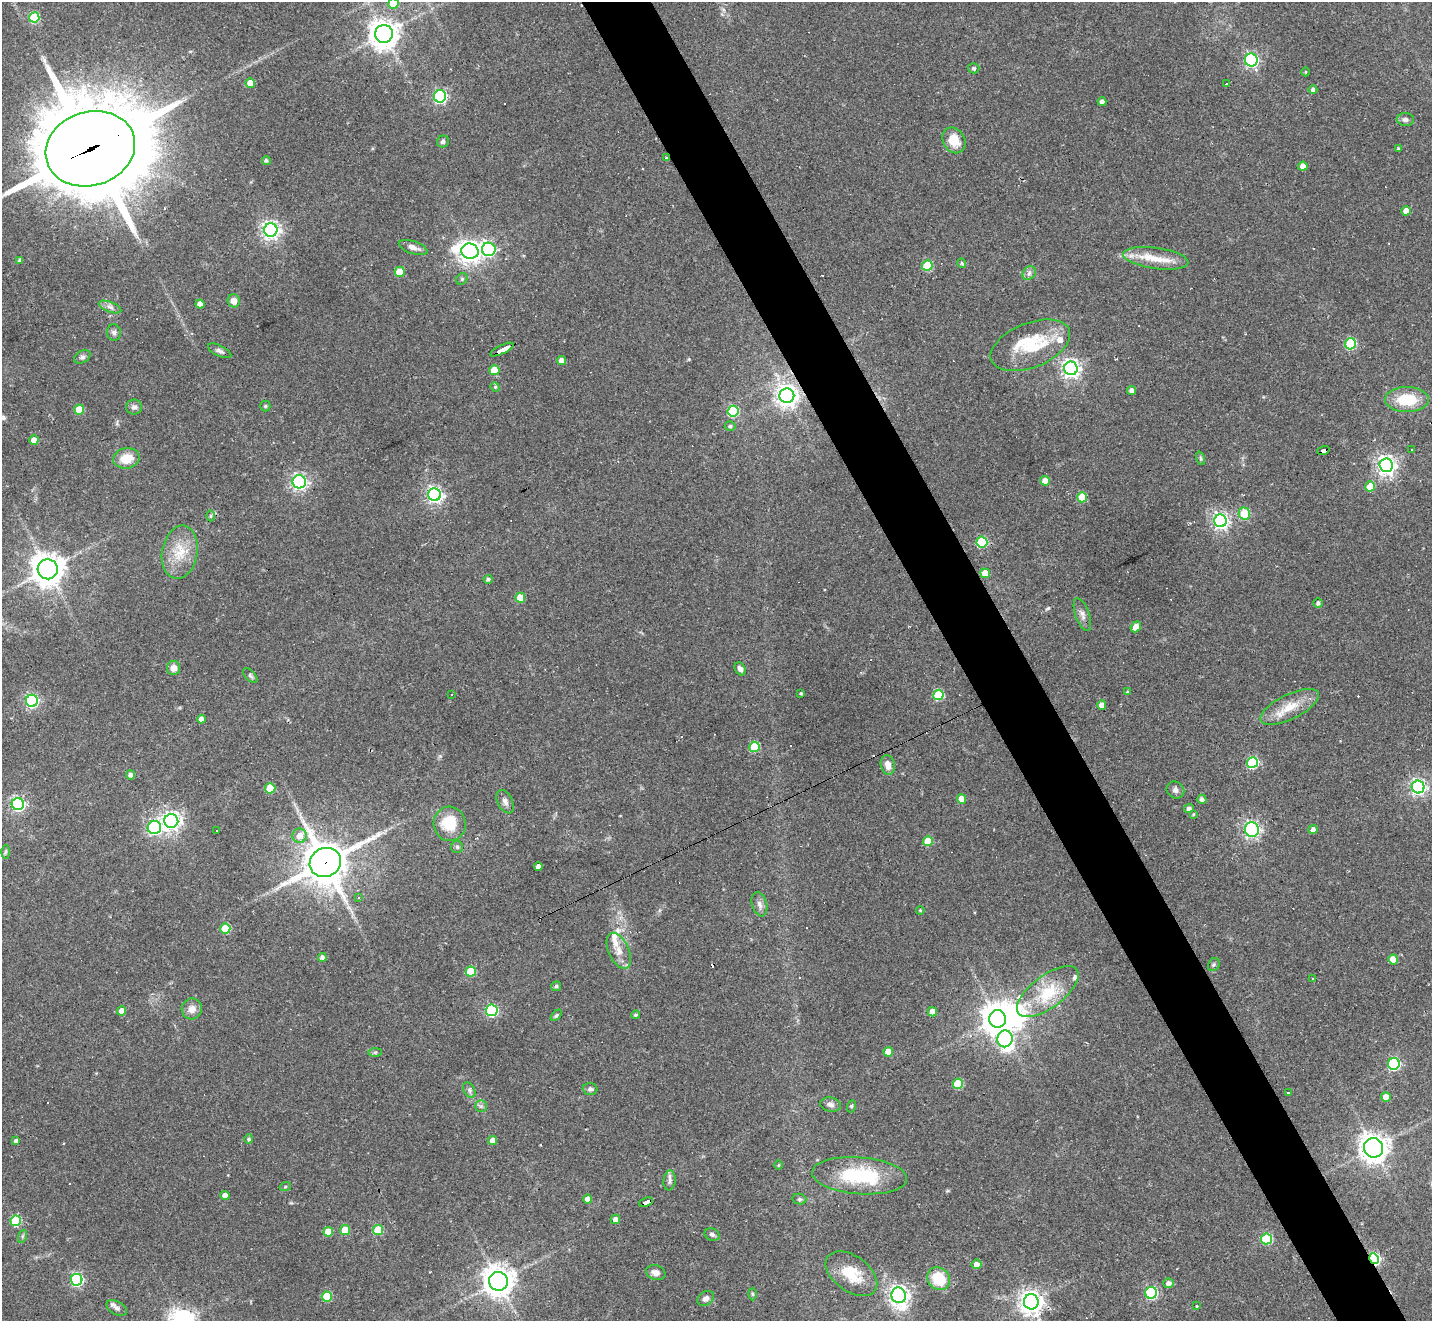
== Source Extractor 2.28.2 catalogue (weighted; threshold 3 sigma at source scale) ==
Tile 6 of 4 x 4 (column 2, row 2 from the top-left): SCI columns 1431-2860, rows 2921-4239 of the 5719 x 5707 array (HDU 1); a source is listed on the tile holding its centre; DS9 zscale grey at full resolution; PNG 1434 x 1323 px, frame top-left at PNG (2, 2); each listed source drawn as its Kron ellipse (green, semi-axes under 4 px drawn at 4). Shown black and unused: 5% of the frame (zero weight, under 2 of 3 exposures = <1% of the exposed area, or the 3 px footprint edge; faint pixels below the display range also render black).
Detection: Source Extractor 2.28.2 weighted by HDU 2 'WHT'; one run over the whole footprint, this tile lists its part. Background 0.0432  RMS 0.005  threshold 0.0224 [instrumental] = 3 sigma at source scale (4.5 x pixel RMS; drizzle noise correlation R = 1.50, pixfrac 1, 0.05/0.05 arcsec/px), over >= 5 px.
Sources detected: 200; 2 inside a brighter object's white glare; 14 cosmic-ray / hot-pixel residue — neither listed nor drawn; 6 inside a brighter listed object's ellipse — not listed separately; the other 178 listed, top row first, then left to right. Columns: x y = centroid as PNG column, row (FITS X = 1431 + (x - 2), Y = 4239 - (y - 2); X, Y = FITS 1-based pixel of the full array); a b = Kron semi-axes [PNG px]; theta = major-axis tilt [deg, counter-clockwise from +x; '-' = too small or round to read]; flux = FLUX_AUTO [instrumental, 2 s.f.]
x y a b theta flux
393 3 5 5 - 14
34 17 5 5 - 31
384 34 9 9 - 630
1251 60 6 6 - 100
974 68 5 5 - 1
1306 72 4 3 - 0.46
250 83 4 4 - 5.4
1227 84 4 3 - 2.2
1313 90 4 4 - 1.6
440 96 6 6 - 88
1102 102 4 4 - 2.1
1405 119 8 6 -2 1.9
954 140 13 11 -59 8.9
443 142 6 5 - 1.4
90 149 45 37 17 6800
1399 149 4 4 - 0.76
667 158 4 3 - 0.65
266 161 4 4 - 0.95
1303 166 4 4 - 4.4
1406 211 4 4 - 6
271 230 6 6 - 210
413 247 15 6 -19 3.1
489 249 7 6 - 78
470 251 9 7 -13 360
1156 258 33 10 -8 12
20 260 4 3 - 1.2
962 263 5 3 - 0.72
927 266 5 5 - 23
400 272 5 5 - 14
1029 273 7 6 - 1.5
462 279 6 5 - 0.89
234 301 6 6 - 3.5
200 304 4 4 - 4.4
110 307 12 5 -21 2.1
114 332 8 7 - 1.5
1351 344 5 5 - 36
1030 345 42 22 22 26
502 350 12 3 26 84
220 351 13 5 -26 1.6
82 357 9 6 29 1.4
561 360 4 4 - 2.9
1071 368 7 6 - 220
494 370 5 5 - 14
495 387 4 4 - 0.54
1132 391 4 4 - 2.4
787 396 7 7 - 350
1407 400 22 12 0 17
265 406 5 5 - 0.7
134 407 8 7 - 1.9
79 410 5 5 - 14
733 411 5 5 - 40
730 426 5 5 - 1
34 440 4 4 - 5.1
1411 449 3 3 - 2.6
1323 450 6 4 18 39
126 458 13 10 10 9.4
1200 458 7 4 -71 0.77
1386 465 7 6 - 250
1045 481 5 5 - 7.7
299 482 6 6 - 140
1370 486 5 5 - 9.6
435 495 6 6 - 160
1082 497 5 5 - 12
1244 513 6 5 - 20
211 516 5 3 - 0.65
1220 521 6 6 - 160
982 542 5 5 - 32
180 552 27 17 79 13
48 569 10 10 - 730
985 573 5 4 - 7.7
488 579 4 4 - 1.1
520 598 5 5 - 11
1318 603 4 4 - 1.3
1082 615 17 7 -71 2.8
1136 627 6 4 51 5.2
174 668 7 6 - 3.6
740 669 7 5 -56 2
250 675 9 5 -47 1
1127 692 3 3 - 0.62
801 693 3 2 - 0.59
451 695 3 2 - 0.59
938 695 5 5 - 33
32 701 6 6 - 81
1102 705 4 4 - 3.4
1290 707 32 12 26 11
201 719 4 4 - 3.6
754 747 5 5 - 27
1252 763 5 5 - 44
888 765 10 7 -76 4.3
130 775 4 4 - 1.6
1418 787 6 6 - 140
270 788 5 5 - 16
1175 790 9 8 - 2.1
961 799 4 4 - 6.8
1202 799 4 4 - 1.8
505 802 12 7 -63 2.3
18 804 6 6 - 89
1189 808 5 4 - 1.6
1193 814 3 3 - 0.53
171 821 7 7 - 230
450 824 17 16 - 16
154 828 7 6 - 100
1252 829 7 7 - 120
1313 830 4 4 - 2
216 831 2 2 - 0.37
299 836 7 7 - 5.4
928 841 5 5 - 13
457 847 6 6 - 0.99
5 852 6 4 87 0.79
325 862 16 14 27 1500
538 867 4 4 - 3.5
358 898 3 3 - 1.8
759 904 12 7 -74 2.4
920 910 4 3 - 0.58
225 929 5 5 - 21
619 951 19 10 -66 5.8
322 957 4 4 - 1.6
1393 959 5 5 - 10
1214 964 7 5 54 0.96
471 971 5 5 - 21
1313 979 4 2 - 0.38
556 986 5 5 - 0.81
1048 991 36 16 37 20
192 1009 10 10 - 3.9
492 1010 6 6 - 63
122 1011 4 4 - 4.9
932 1012 5 4 - 7.1
556 1015 7 4 45 0.83
636 1015 4 4 - 0.94
998 1019 9 8 - 710
1005 1039 8 7 - 55
375 1052 7 4 1 0.83
888 1052 5 4 - 7.2
1394 1064 6 6 - 66
958 1084 5 5 - 23
590 1089 7 6 - 1.5
469 1090 8 5 -62 1.3
1288 1092 3 2 - 0.54
1386 1097 5 4 - 5.4
830 1105 10 7 -11 2
481 1106 5 5 - 1.1
852 1106 6 4 70 0.72
249 1139 4 4 - 1
493 1140 4 4 - 3.8
16 1141 4 4 - 1.6
1374 1148 10 9 - 490
779 1165 4 3 - 0.46
860 1176 48 18 -4 36
670 1180 10 6 83 1.8
285 1187 5 3 - 0.59
225 1195 4 4 - 3.9
588 1199 4 4 - 3.3
799 1199 7 5 -13 0.96
646 1202 7 4 21 48
615 1219 5 4 - 2.7
16 1221 5 5 - 29
345 1230 5 5 - 15
378 1230 5 5 - 21
328 1232 5 4 - 8.3
712 1234 8 6 -22 1.4
23 1236 7 4 70 0.79
1267 1239 5 5 - 36
1374 1259 6 4 -60 55
976 1264 5 5 - 3.4
656 1273 10 7 -17 3.1
851 1274 29 17 -36 15
939 1279 12 10 -47 16
77 1280 6 6 - 72
498 1281 9 9 - 670
1168 1283 5 5 - 2.2
1151 1293 6 6 - 64
752 1294 6 4 -88 0.72
899 1295 8 7 - 250
327 1296 5 5 - 21
706 1298 9 6 39 2
1031 1302 7 7 - 400
1197 1306 3 2 - 0.62
117 1308 11 6 -29 2
Overlapping masked pixels (flux is a lower limit): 8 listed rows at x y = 90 149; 667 158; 502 350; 787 396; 1323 450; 325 862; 646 1202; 1374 1259
Isophote crosses this tile's border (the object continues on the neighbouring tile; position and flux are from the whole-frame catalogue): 2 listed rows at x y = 393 3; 90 149